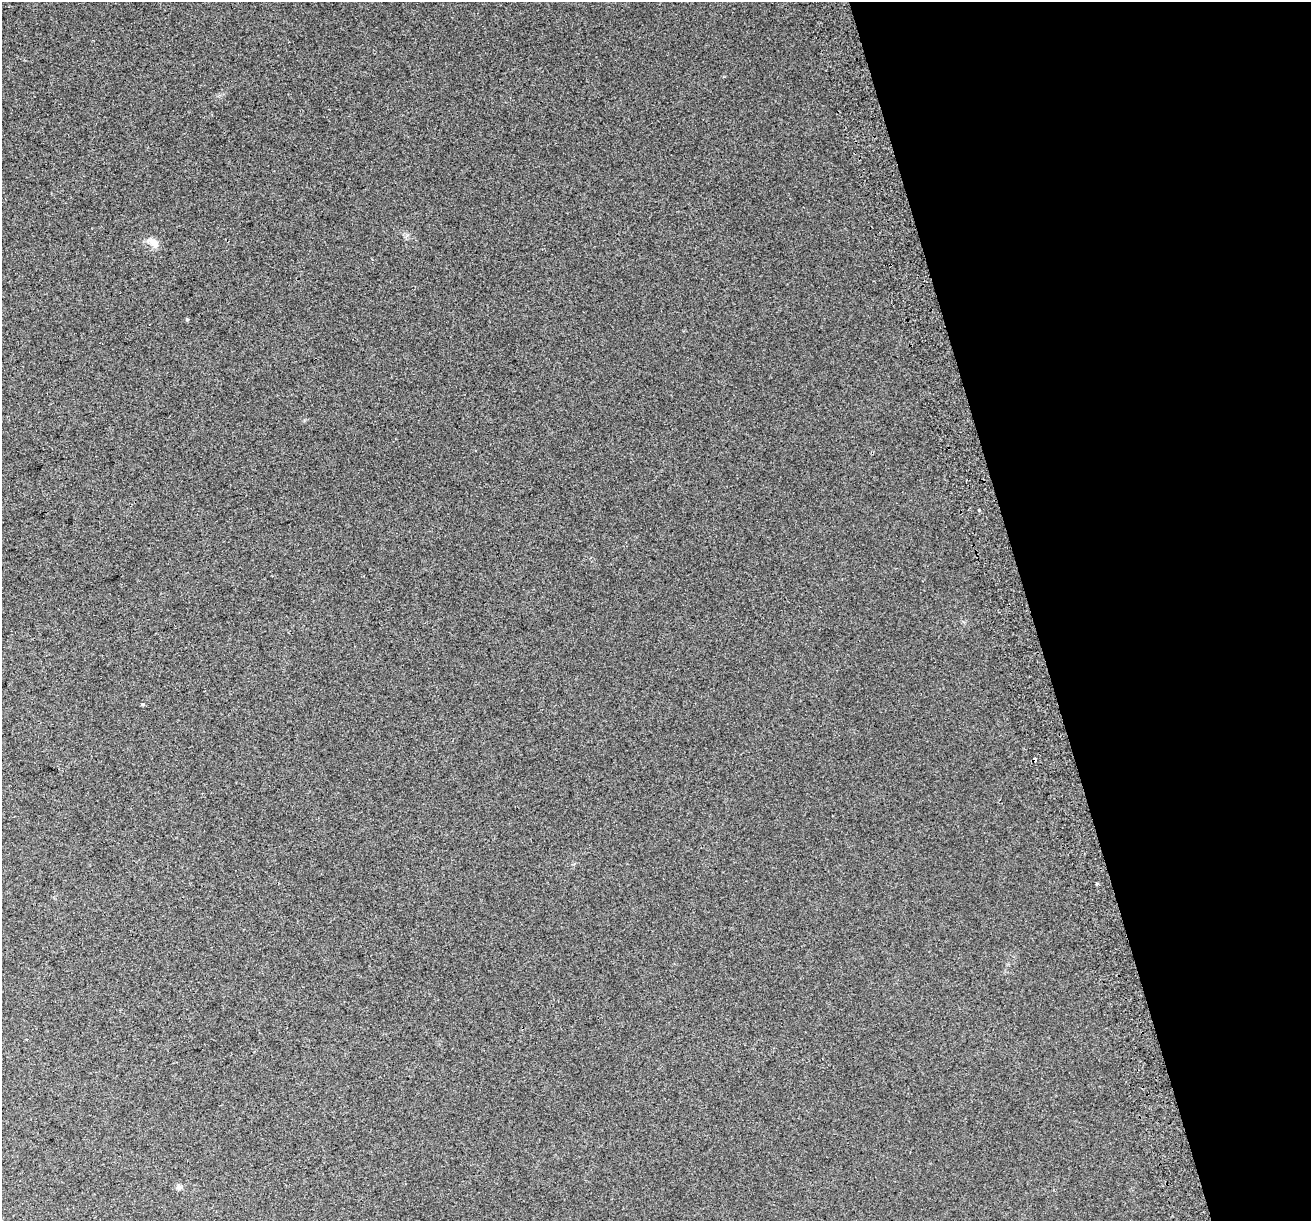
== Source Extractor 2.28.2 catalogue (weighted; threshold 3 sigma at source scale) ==
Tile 12 of 4 x 4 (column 4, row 3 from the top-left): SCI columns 3967-5275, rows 1338-2556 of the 5314 x 5062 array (HDU 1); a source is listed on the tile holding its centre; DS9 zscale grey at full resolution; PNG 1313 x 1223 px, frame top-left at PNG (2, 2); no overlay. Shown black and unused: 21% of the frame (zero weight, under 2 of 3 exposures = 2% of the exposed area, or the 3 px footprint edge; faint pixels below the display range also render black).
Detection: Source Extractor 2.28.2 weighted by HDU 2 'WHT'; one run over the whole footprint, this tile lists its part. Background 0.038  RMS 0.012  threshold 0.054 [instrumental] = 3 sigma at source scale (4.5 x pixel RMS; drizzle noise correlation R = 1.50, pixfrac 1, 0.0396/0.0396 arcsec/px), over >= 5 px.
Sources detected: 6; all 6 listed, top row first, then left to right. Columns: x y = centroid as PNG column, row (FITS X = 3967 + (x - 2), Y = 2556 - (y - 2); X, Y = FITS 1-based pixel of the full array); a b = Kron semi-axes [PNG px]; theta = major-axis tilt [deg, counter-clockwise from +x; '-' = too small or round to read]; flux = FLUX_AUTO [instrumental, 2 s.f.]
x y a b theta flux
154 243 17 9 -36 9.2
187 319 5 3 - 1.1
979 510 3 3 - 2.1
1035 760 4 4 - 3.6
1097 884 4 3 - 1.6
179 1187 9 5 -17 3
Overlapping masked pixels (flux is a lower limit): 1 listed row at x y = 1035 760